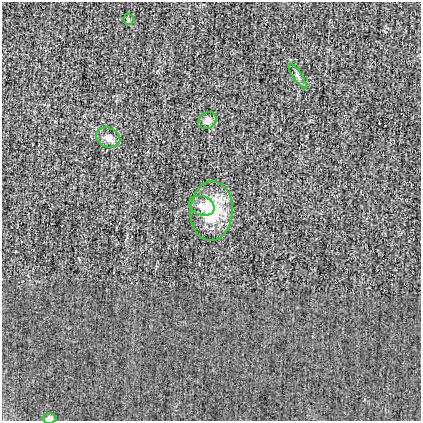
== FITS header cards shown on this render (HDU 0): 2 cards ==
NAXIS1  =                  419
NAXIS2  =                  419

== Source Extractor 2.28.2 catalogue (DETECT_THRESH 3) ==
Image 419 x 419 px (HDU 0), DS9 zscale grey, 1 PNG px = 1 image px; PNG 423 x 423 px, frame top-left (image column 1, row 419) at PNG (2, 2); each listed source drawn as its Kron ellipse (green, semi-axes under 4 px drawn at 4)
Background 3.64e-04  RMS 0.034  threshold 0.102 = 3 sigma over >= 5 px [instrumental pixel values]
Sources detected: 7; all 7 listed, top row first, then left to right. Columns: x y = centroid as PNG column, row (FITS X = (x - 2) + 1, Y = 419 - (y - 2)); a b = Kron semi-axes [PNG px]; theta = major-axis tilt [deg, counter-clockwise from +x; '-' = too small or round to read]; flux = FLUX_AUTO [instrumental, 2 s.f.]
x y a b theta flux
128 19 5 5 - 4.3
297 76 14 4 -56 7.7
207 121 10 8 36 14
108 138 12 9 -23 16
202 206 13 9 -20 17
212 211 30 21 87 110
50 419 7 5 5 8.9
At the frame edge (FLAGS 8, measured only in part): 1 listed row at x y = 50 419